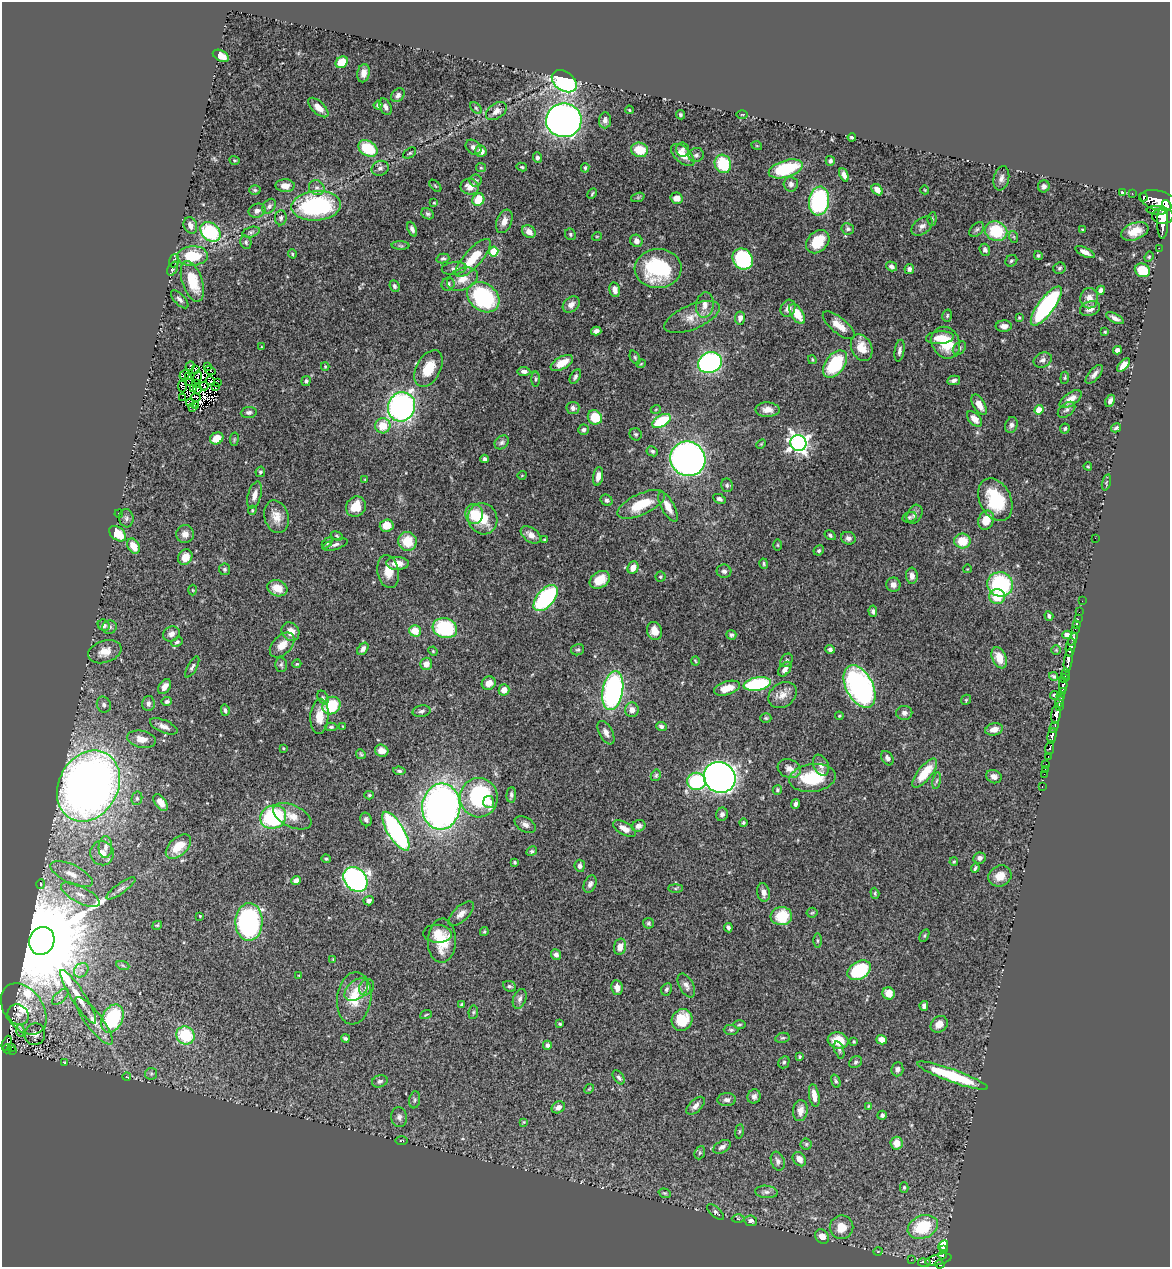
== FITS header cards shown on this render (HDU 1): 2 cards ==
NAXIS1  =                 1168
NAXIS2  =                 1265

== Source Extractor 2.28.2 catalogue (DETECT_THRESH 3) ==
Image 1168 x 1265 px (HDU 1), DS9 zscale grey, 1 PNG px = 1 image px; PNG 1172 x 1269 px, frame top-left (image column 1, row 1265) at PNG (2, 2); each listed source drawn as its Kron ellipse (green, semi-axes under 4 px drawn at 4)
Background 0.608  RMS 0.026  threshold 0.0786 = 3 sigma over >= 5 px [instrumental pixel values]
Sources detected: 512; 10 with non-positive FLUX_AUTO (blend fragments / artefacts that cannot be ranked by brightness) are neither listed nor drawn; of the other 502, the 500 brightest by FLUX_AUTO listed and drawn (2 fainter detections omitted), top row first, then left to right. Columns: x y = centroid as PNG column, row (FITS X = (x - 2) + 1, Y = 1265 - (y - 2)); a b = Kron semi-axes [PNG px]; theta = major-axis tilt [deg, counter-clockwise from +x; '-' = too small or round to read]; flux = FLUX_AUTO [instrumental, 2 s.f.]
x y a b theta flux
221 56 8 5 -28 21
342 62 6 5 - 38
363 73 9 6 79 11
564 81 14 9 -35 300
398 95 8 5 50 6.1
378 105 4 4 - 5.3
385 107 9 5 -66 6.6
318 108 12 6 -44 18
476 108 7 4 -45 2.8
629 110 4 3 - 2
496 111 11 7 36 13
680 115 5 4 - 3.5
742 115 6 3 0 1.7
564 120 18 17 - 960
605 120 8 6 84 7.4
852 137 4 3 - 2.8
757 146 5 3 - 1.5
473 147 9 6 -43 6.8
368 149 10 7 -32 76
682 149 7 6 - 5.9
640 150 8 7 - 42
481 151 6 5 - 12
410 153 7 4 35 2.7
683 155 14 7 -42 24
696 155 7 7 - 5.6
537 158 5 4 - 5.4
235 160 5 3 - 1.8
830 161 5 4 - 4.2
723 164 9 8 - 77
522 167 5 3 - 2.4
380 168 8 7 - 6.4
481 168 5 4 - 2.4
585 168 5 3 - 2.7
786 169 17 8 17 99
844 175 7 4 -68 8.5
1001 178 12 7 78 8.7
476 180 6 6 - 3.4
791 184 7 7 - 6.7
285 186 9 6 -1 15
435 186 7 3 -45 1.8
1044 186 6 6 - 6
470 187 9 8 - 15
317 188 8 7 - 6.6
255 190 5 4 - 2.8
877 190 6 4 -47 12
925 190 4 3 - 1.3
1123 192 3 3 - 9.6
1132 193 2 2 - 4
592 194 6 3 63 2.2
638 197 7 4 19 3.3
1143 197 4 2 - 22
676 198 6 5 - 16
478 200 6 5 - 42
1158 200 18 9 -14 430
819 201 14 10 80 220
434 203 4 3 - 1.6
1167 205 6 3 -54 290
269 206 8 6 53 4.8
316 206 25 15 5 240
1157 210 11 4 -3 460
257 211 9 7 23 7.6
427 214 6 5 - 3.7
1163 216 10 7 0 940
281 218 7 6 - 4.3
932 219 7 4 84 2.6
504 221 12 7 69 14
1162 222 16 5 90 930
190 225 8 6 -68 11
922 226 12 7 39 8.8
412 229 8 4 -67 5.8
848 229 6 5 - 4.2
977 229 9 5 44 4.3
1082 229 3 2 - 1.4
996 231 11 9 -20 77
1135 231 14 8 21 26
210 232 11 8 -42 140
251 232 9 5 15 4
529 232 7 6 - 14
570 234 6 5 - 2.8
597 236 5 3 - 1.4
1014 237 6 4 -71 2.3
636 241 6 6 - 9.4
246 242 7 5 -73 3.7
818 242 13 10 46 51
401 246 9 4 -1 3.1
1159 248 2 2 - 7.4
985 250 6 5 - 4.7
493 252 5 5 - 76
1085 252 11 4 -25 10
292 254 4 4 - 2
1038 255 4 4 - 3.6
192 256 15 9 3 66
1149 257 5 4 - 2.2
443 258 6 4 15 3.5
473 258 24 9 48 55
743 259 11 9 -51 170
174 261 7 5 71 3
1011 261 6 5 - 3.5
892 266 6 4 -33 6.1
454 268 12 6 8 7.7
1059 268 6 5 - 3.4
173 269 7 4 65 3.6
658 269 23 19 3 150
909 269 5 5 - 5.3
1142 270 8 6 -26 40
462 279 16 11 22 24
192 281 21 10 -72 54
448 284 7 6 - 5.8
394 286 6 4 -67 3.8
615 290 7 5 -76 11
1101 290 4 4 - 4.9
483 297 17 13 -37 210
1089 298 10 9 - 15
180 299 11 5 -46 5.4
571 305 9 7 40 11
705 305 13 9 82 13
1046 306 23 8 54 290
788 308 9 7 64 10
1090 309 10 7 21 12
797 314 11 6 -57 33
947 316 6 4 75 2.8
692 317 29 12 22 28
740 318 6 5 - 8.7
1019 318 4 3 - 2.1
1115 318 10 4 -28 8.3
839 325 19 7 -39 22
1004 326 8 5 2 9.9
596 331 5 4 - 5.6
1105 332 3 3 - 2.3
940 338 14 6 4 18
946 343 16 13 -60 57
261 347 4 2 - 1.4
862 348 14 10 -66 29
959 348 8 5 45 4.1
1117 350 4 4 - 11
899 351 11 4 81 5.6
635 357 7 4 -63 3.2
812 360 4 3 - 1.9
1043 360 9 7 25 6.6
562 363 12 6 28 27
710 363 12 10 24 350
641 364 5 3 - 1.5
835 364 15 9 53 110
1123 365 8 4 50 14
190 366 5 2 - 3
325 366 4 4 - 1.6
208 367 3 2 - 0.62
429 368 20 12 62 43
195 369 4 2 - 1.3
210 370 5 2 - 0.96
524 371 6 4 -5 6.7
1094 374 11 5 49 8.2
185 375 5 2 - 1.2
189 376 4 2 - 2.6
575 376 8 5 60 4.8
197 377 7 3 78 2.5
1065 378 6 4 83 2.2
536 379 7 4 90 2.8
954 380 6 4 10 5.7
210 381 4 3 - 0.52
306 381 5 4 - 4
189 383 3 2 - 2.4
218 383 3 2 - 2
196 384 3 2 - 1.6
182 386 6 2 -85 2.7
204 386 4 2 - 3.3
215 386 3 2 - 1.3
194 388 3 3 - 3.2
197 389 5 2 - 3.4
195 397 5 2 - 0.84
183 398 3 2 - 0.34
1071 399 13 6 36 17
1110 401 6 4 65 7.4
190 403 4 2 - 3.1
979 405 11 6 -59 17
196 406 2 2 - 2.7
192 407 3 2 - 6
401 407 15 13 67 550
573 408 6 6 - 7.4
656 409 5 3 - 1.4
767 410 12 7 -2 14
1039 410 5 4 - 27
1067 410 10 6 39 6.2
249 412 8 5 7 4.6
595 417 7 6 - 49
974 419 9 5 -46 15
661 421 10 5 28 83
1011 425 8 6 74 5.6
383 426 7 7 - 33
1065 428 5 4 - 3.2
1116 428 5 3 - 3.4
583 430 5 5 - 6
636 434 6 6 - 3.2
217 438 7 5 28 28
234 439 7 3 81 1.9
502 442 8 6 41 4.9
798 443 8 8 - 830
761 444 5 4 - 2
652 451 6 5 - 3.4
484 459 4 4 - 4.8
688 459 18 17 - 850
1088 466 4 3 - 2
260 472 5 4 - 3.1
522 475 4 3 - 1.3
598 476 9 5 81 13
365 479 4 2 - 1.3
1106 482 8 3 76 2.6
727 485 7 6 - 4.2
255 495 14 6 73 13
719 499 7 4 -25 5.1
607 500 6 5 - 4.2
995 500 22 15 -63 93
641 504 25 10 25 57
356 507 10 9 - 31
668 507 16 6 -61 21
252 510 4 4 - 2
119 514 4 3 - 1.9
474 514 10 9 - 42
914 514 10 7 64 7.4
276 517 17 12 -74 20
909 517 7 5 14 3.5
126 518 9 7 -83 6.8
483 519 16 14 -66 43
986 520 10 7 67 34
387 526 7 6 - 28
118 534 9 6 -38 49
185 534 9 9 - 12
531 535 11 7 -36 12
830 535 6 4 -31 3.3
337 536 6 4 -21 2.2
848 538 7 6 - 6.2
1095 538 2 2 - 44
544 539 3 3 - 1.8
407 541 9 9 - 45
962 541 8 7 - 43
327 543 6 4 46 2.5
335 545 13 5 16 6.5
778 545 6 4 -89 1.9
133 546 8 6 -59 25
819 550 5 5 - 3
185 557 8 6 57 23
397 563 11 6 -2 21
764 564 5 3 - 2.5
633 568 6 5 - 21
225 569 5 5 - 3.7
967 569 4 3 - 1.2
724 571 7 6 - 6.7
388 572 16 10 -80 25
912 576 8 6 -86 11
660 577 5 5 - 2.6
600 580 11 8 32 28
1000 584 13 12 - 170
893 585 7 7 - 8.3
277 588 10 8 -20 27
193 590 5 3 - 1.5
997 596 8 7 - 47
546 598 16 8 49 240
1082 601 2 2 - 3.8
873 611 5 4 - 4
1079 612 2 2 - 4.2
1049 616 5 3 - 3.5
1078 619 2 2 - 9.9
104 625 6 5 - 5.7
1076 625 3 2 - 9.8
109 627 7 6 - 5.4
445 628 12 9 -16 120
1075 629 2 2 - 4.1
415 631 6 5 - 30
654 631 9 7 -71 17
290 632 10 8 -52 19
171 634 8 7 - 9.1
731 635 5 4 - 4.1
1067 635 5 4 - 9.4
1073 639 7 3 64 76
177 642 6 4 27 3.5
282 645 15 9 46 20
1070 647 9 4 83 550
363 649 7 4 52 6.5
830 649 5 4 - 4.9
578 650 7 5 13 3.2
1056 650 5 5 - 1.9
433 651 5 4 - 2
105 652 17 11 18 21
999 658 11 7 -67 27
787 660 7 5 55 4
1068 660 12 3 81 680
695 661 4 3 - 1.6
297 664 4 3 - 1.8
426 664 6 6 - 15
281 665 7 6 - 4
192 667 12 4 61 5.1
785 669 8 5 52 10
1066 674 6 3 -87 48
1053 676 5 3 - 2.9
1064 679 4 3 - 81
489 683 7 6 - 16
757 684 14 6 10 150
1063 685 8 3 88 220
860 686 23 13 -62 450
165 687 8 5 55 10
727 688 13 6 17 27
504 690 5 5 - 17
613 691 20 10 80 370
1062 692 3 2 - 56
782 695 15 12 37 17
1055 695 5 4 - 4
1061 696 4 3 - 56
323 697 7 5 -62 3.2
966 700 5 4 - 2.2
167 701 5 4 - 4.1
1060 702 6 4 79 170
148 703 7 6 - 7.6
104 705 8 6 -66 5.7
332 706 9 8 - 85
1059 706 4 2 - 130
225 710 5 4 - 4.2
632 710 7 7 - 12
421 711 9 5 12 5.1
904 713 8 7 - 6.4
1056 715 9 4 84 660
319 716 18 9 86 27
839 716 4 4 - 1.9
766 718 5 4 - 2.5
164 726 15 6 -23 10
342 726 3 2 - 1.1
661 726 5 4 - 4.2
331 727 6 4 0 3
1054 727 6 3 61 130
994 729 9 6 15 14
606 733 13 6 -62 10
1052 736 8 4 81 460
141 739 14 8 -11 21
283 748 3 2 - 1.4
1050 748 7 3 78 81
382 751 7 6 - 14
361 754 5 4 - 2.3
1048 756 3 2 - 20
887 758 8 5 -60 6.4
1046 764 3 3 - 23
821 765 11 7 -67 9.2
789 769 12 9 -19 13
1045 769 2 2 - 1.9
399 771 6 4 -7 3.4
925 773 18 7 51 44
1044 774 2 2 - 4.9
656 775 6 4 60 3
720 777 16 15 - 1000
994 777 8 6 -25 9.1
812 778 23 14 8 85
696 781 9 8 - 130
937 781 8 4 80 3.5
88 786 37 29 61 1700
1042 787 3 2 - 8.1
777 790 5 4 - 2.7
369 795 5 4 - 2.4
511 795 8 4 87 4.5
137 798 7 5 76 4.1
479 798 20 19 - 190
161 802 9 5 -54 13
489 802 6 5 - 11
795 804 5 3 - 5.1
441 807 23 19 83 880
722 814 7 5 70 6.7
292 816 20 11 -25 23
273 817 13 11 23 180
366 819 7 5 -67 5.7
743 823 4 4 - 2.1
525 824 11 7 -31 8.2
638 826 7 5 22 8.7
624 829 12 6 -30 17
396 831 22 8 -59 350
178 846 15 9 42 35
105 847 11 7 88 11
532 851 5 4 - 2.9
102 853 12 11 - 20
979 858 6 5 - 6.5
326 859 5 3 - 2.3
515 862 4 3 - 2.3
954 862 4 3 - 1.8
580 866 6 5 - 4.7
975 868 4 3 - 2.9
72 874 23 9 -25 26
1000 876 12 10 27 21
355 879 13 10 -48 480
296 880 5 4 - 9.9
41 884 5 3 - 1.7
590 884 9 6 67 6.2
121 888 17 5 36 7.8
675 888 7 4 0 2.8
763 892 9 6 -81 10
875 893 6 4 -72 2.4
80 895 21 8 -28 21
369 901 5 4 - 7.1
812 913 5 5 - 2.3
461 914 16 7 43 12
200 916 3 2 - 1.5
781 916 10 9 - 65
249 922 19 13 89 380
648 923 5 5 - 3
157 925 5 3 - 1.8
728 928 5 3 - 4.3
484 932 4 3 - 2.6
437 934 14 9 -4 33
924 936 7 4 59 2.6
42 941 14 12 70 58000
442 941 22 14 88 50
817 941 7 3 90 2.4
620 947 8 6 76 12
556 954 5 5 - 7
333 959 4 4 - 1.4
123 966 7 4 -20 3
81 970 8 6 43 8
859 970 13 8 30 120
299 975 4 2 - 1.3
686 985 13 7 -62 8.8
509 986 7 5 -24 3.8
366 987 8 7 - 6.9
617 988 7 6 - 11
666 989 6 5 - 4
356 990 14 9 42 17
889 993 6 6 - 23
60 997 10 5 44 6.4
78 997 31 7 -57 30
354 998 26 17 83 47
520 999 10 6 69 6.3
462 1004 4 3 - 2
924 1006 5 4 - 6.8
24 1009 28 19 -55 61
473 1012 7 5 82 2.8
18 1015 11 9 -36 12
426 1015 6 3 20 2.1
112 1018 15 10 64 140
682 1020 11 10 - 51
94 1021 29 8 -53 24
560 1024 4 3 - 2.2
939 1024 9 7 42 13
739 1025 6 3 1 2.2
731 1030 7 5 -1 4
20 1031 6 4 -82 10
35 1034 11 10 - 12
185 1035 9 8 - 89
345 1038 4 3 - 3.7
782 1038 7 5 13 3.1
882 1040 5 4 - 17
838 1041 10 8 -9 36
854 1042 4 3 - 2
7 1043 8 3 67 67
547 1045 4 4 - 5.4
11 1047 3 3 - 14
7 1049 5 4 - 80
13 1050 4 2 - 9.1
839 1050 9 4 -71 3.7
800 1057 3 2 - 2.1
64 1062 4 2 - 1.2
784 1062 6 5 - 3.3
856 1062 7 5 35 3.7
897 1069 7 6 - 5.7
151 1074 6 5 - 3.3
952 1076 37 6 -20 110
127 1077 4 2 - 0.99
619 1077 8 5 -56 4.8
380 1081 8 6 17 5
836 1081 7 4 -68 3.3
589 1089 5 4 - 1.8
754 1096 7 6 - 6.5
814 1096 12 5 -80 16
415 1100 8 5 80 4
727 1100 9 6 3 6.8
695 1106 11 6 43 8.4
868 1106 3 3 - 1.6
558 1107 7 5 30 9
800 1111 10 7 82 11
882 1115 5 4 - 3.6
399 1117 10 8 -84 7.2
524 1122 4 4 - 1.8
739 1131 7 4 82 2.4
402 1140 6 3 0 1.5
897 1143 6 6 - 24
806 1144 5 5 - 2.8
722 1147 9 5 31 7.4
700 1153 7 5 67 2.9
799 1159 8 6 -53 13
778 1161 10 6 -70 6.6
904 1188 5 4 - 2.8
766 1192 11 6 -5 7.1
665 1193 6 4 -19 2.4
716 1212 10 5 -41 4.1
738 1218 6 4 -1 2
751 1221 6 5 - 5.8
841 1227 12 11 - 26
923 1227 15 11 22 82
822 1236 8 6 -47 15
943 1246 6 5 - 92
944 1250 4 3 - 66
878 1251 5 3 - 1.3
943 1255 4 3 - 69
911 1260 3 2 - 1.9
938 1260 13 5 13 270
924 1263 6 3 -8 14
940 1264 5 3 - 200
At the frame edge (FLAGS 8, measured only in part): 1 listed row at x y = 940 1264
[2 fainter detections neither listed nor drawn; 10 non-positive-flux detections neither listed nor drawn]